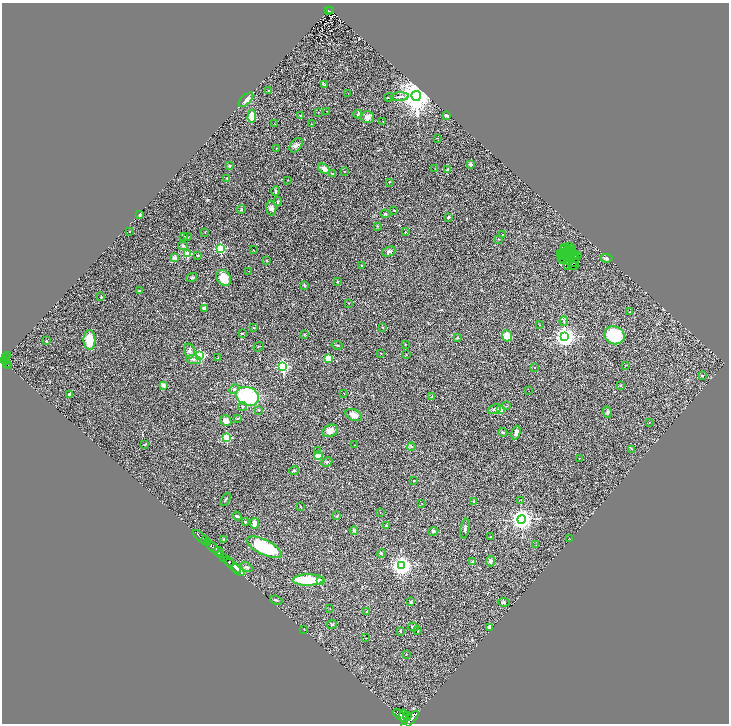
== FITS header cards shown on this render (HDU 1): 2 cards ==
NAXIS1  =                 1453
NAXIS2  =                 1443

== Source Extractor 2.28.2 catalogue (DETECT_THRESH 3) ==
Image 1453 x 1443 px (HDU 1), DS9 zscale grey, zoomed out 1/2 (1 PNG px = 2 x 2 image px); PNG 731 x 726 px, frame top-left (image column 1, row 1442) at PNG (2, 3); each listed source drawn as its Kron ellipse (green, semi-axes under 4 px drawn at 4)
Background 0.0886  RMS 0.021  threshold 0.0645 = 3 sigma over >= 5 px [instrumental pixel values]
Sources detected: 236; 27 cannot appear on this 1/2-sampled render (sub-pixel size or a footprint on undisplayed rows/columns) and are neither listed nor drawn; the other 209 listed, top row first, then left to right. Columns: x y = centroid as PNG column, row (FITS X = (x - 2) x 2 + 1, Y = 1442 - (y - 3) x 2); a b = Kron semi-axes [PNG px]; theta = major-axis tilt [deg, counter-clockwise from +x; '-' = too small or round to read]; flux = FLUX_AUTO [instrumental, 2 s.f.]
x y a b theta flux
328 11 2 1 - 8.1
331 11 3 2 - 24
324 84 4 3 - 2.8
268 90 3 3 - 3.4
348 93 2 1 - 1.6
416 96 5 4 - 11000
389 97 5 2 - 3
400 97 9 3 4 13
246 100 9 4 45 22
327 111 2 1 - 1.1
318 112 2 1 - 1.7
358 114 4 3 - 4.4
446 115 2 2 - 30
252 116 6 4 87 66
301 116 3 2 - 3.4
367 117 6 6 - 21
383 121 2 1 - 2.3
275 124 2 1 - 1.1
311 124 2 2 - 3.1
438 138 2 1 - 0.92
296 145 8 5 54 12
276 149 2 1 - 1.2
471 164 3 3 - 9
229 166 2 2 - 19
324 169 7 4 -33 25
435 169 2 1 - 1.5
448 170 3 3 - 14
344 172 2 2 - 2.5
333 173 2 2 - 5.1
226 178 3 2 - 2
288 180 2 2 - 1.4
389 182 3 2 - 1.8
276 191 4 2 - 5.2
278 201 4 3 - 3.8
271 208 7 5 -88 15
241 209 4 3 - 4.6
394 210 3 2 - 2.9
385 214 5 4 - 5.6
139 215 4 3 - 4.7
448 217 3 2 - 11
377 226 3 3 - 2.3
129 232 2 1 - 1
405 232 2 2 - 3.1
205 233 2 2 - 1.4
502 234 2 2 - 3.7
184 237 4 3 - 4.3
188 237 3 2 - 2.1
498 239 2 2 - 1.7
183 246 5 4 - 7.3
569 246 2 1 - 2.2
564 247 2 1 - 2.3
220 248 3 3 - 410
571 248 3 1 - 1.6
563 249 2 1 - 0.41
254 250 2 1 - 1.4
568 251 3 2 - 4.8
389 252 7 4 24 12
561 253 2 1 - 1.3
563 253 2 1 - 2.7
572 253 3 1 - 1.8
187 254 3 3 - 120
567 254 2 1 - 1.7
198 255 3 2 - 6.1
562 255 3 1 - 1.8
574 255 4 2 - 5.8
577 256 2 1 - 1.7
175 257 2 2 - 57
570 257 2 1 - 0.0056
566 258 2 1 - 0.45
606 258 6 4 -4 9.1
561 259 4 2 - 1.4
568 259 3 1 - 0.36
575 259 2 1 - 2.6
563 260 2 1 - 0.57
267 261 4 2 - 2.3
570 261 2 1 - 0.68
575 262 3 1 - 1.7
362 266 3 3 - 3.2
568 266 3 1 - 0.57
573 266 2 1 - 1.2
575 266 3 1 - 1.9
249 271 2 1 - 1.8
192 278 5 3 - 5.3
224 278 8 6 -57 61
337 282 2 2 - 6.5
305 285 2 2 - 8.2
140 290 2 2 - 11
101 297 4 3 - 3.4
349 303 2 2 - 2.1
204 308 3 2 - 29
630 312 3 2 - 2.5
564 321 5 3 - 4.8
539 325 3 2 - 1.5
382 327 2 2 - 3.6
254 328 2 2 - 9.4
242 333 3 2 - 2.9
304 334 3 2 - 2.6
614 335 10 9 - 160
507 336 6 5 - 38
565 337 4 4 - 2600
458 338 4 2 - 3
89 340 10 6 -87 100
46 341 2 2 - 14
405 344 2 2 - 1.7
337 345 5 2 - 5.1
259 347 5 2 - 2.1
189 351 7 5 -73 13
381 353 2 1 - 1.8
7 355 3 2 - 9.2
200 355 3 3 - 540
406 355 2 2 - 3.4
6 358 3 2 - 26
218 358 3 2 - 1.8
328 358 3 3 - 140
193 359 7 4 -2 9.5
4 360 3 2 - 55
6 360 3 2 - 62
7 364 2 2 - 20
625 365 2 2 - 2.3
9 366 2 2 - 33
283 366 3 3 - 610
534 367 2 2 - 3.8
702 376 3 3 - 4.4
163 385 2 2 - 47
620 385 3 3 - 3.2
234 389 5 3 - 7.4
529 391 2 1 - 0.97
344 393 2 1 - 1.9
69 394 2 2 - 26
248 396 11 9 -22 320
431 397 2 2 - 2.4
243 406 4 3 - 6
506 406 3 2 - 2
494 409 7 4 24 7.7
259 410 2 2 - 7
500 410 2 2 - 110
607 412 6 4 -72 5.7
354 415 9 5 -23 26
237 419 3 3 - 2.7
226 421 6 5 - 21
649 423 2 1 - 1.1
330 431 8 6 21 27
503 432 4 3 - 6.4
516 433 7 4 73 14
227 438 3 3 - 270
145 444 3 2 - 2.3
354 445 2 1 - 1.1
411 446 4 3 - 4.8
632 449 3 2 - 1.7
318 451 3 3 - 3.2
318 456 4 4 - 62
579 458 2 1 - 1.3
327 462 6 4 26 6.5
294 470 5 2 - 7.3
414 481 2 2 - 1.5
226 499 7 2 59 3.6
521 500 3 2 - 2
474 501 3 3 - 4.7
422 504 2 2 - 1.8
300 506 4 2 - 2.8
380 512 2 1 - 0.93
237 516 5 3 - 6.4
336 516 3 3 - 2.4
521 519 4 4 - 3000
245 522 3 2 - 4.4
254 523 5 3 - 32
386 526 3 2 - 3.3
465 529 10 3 80 8
354 530 4 3 - 7.5
433 531 5 3 - 4.4
200 537 9 2 -42 84
491 537 2 1 - 2.1
569 538 2 2 - 1.4
224 539 3 2 - 5.2
205 541 5 3 - 190
208 543 2 2 - 94
536 545 2 2 - 1.3
213 547 7 3 -40 330
264 547 19 7 -26 280
218 551 5 3 - 100
381 554 4 3 - 3.1
220 555 4 2 - 51
224 558 3 2 - 130
229 561 6 3 -37 78
473 561 2 2 - 20
491 561 5 4 - 9.9
233 566 9 2 -41 320
402 566 4 4 - 2300
247 567 6 4 -33 8.6
238 570 7 3 -40 860
308 580 16 5 1 150
321 581 4 3 - 4.5
276 600 6 3 -21 5.5
411 602 3 2 - 6.6
504 602 6 4 -8 6.1
330 609 2 2 - 1.6
367 611 2 2 - 10
332 624 5 3 - 4.2
413 627 5 4 - 6.1
490 627 2 2 - 79
304 629 3 1 - 1.3
400 631 2 2 - 13
418 631 2 2 - 2.3
366 638 2 1 - 1.4
406 654 2 2 - 1.7
400 715 8 4 -39 640
407 716 4 2 - 190
404 717 7 3 -79 500
410 719 11 4 45 1200
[27 sub-pixel or undisplayed-footprint detections neither listed nor drawn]